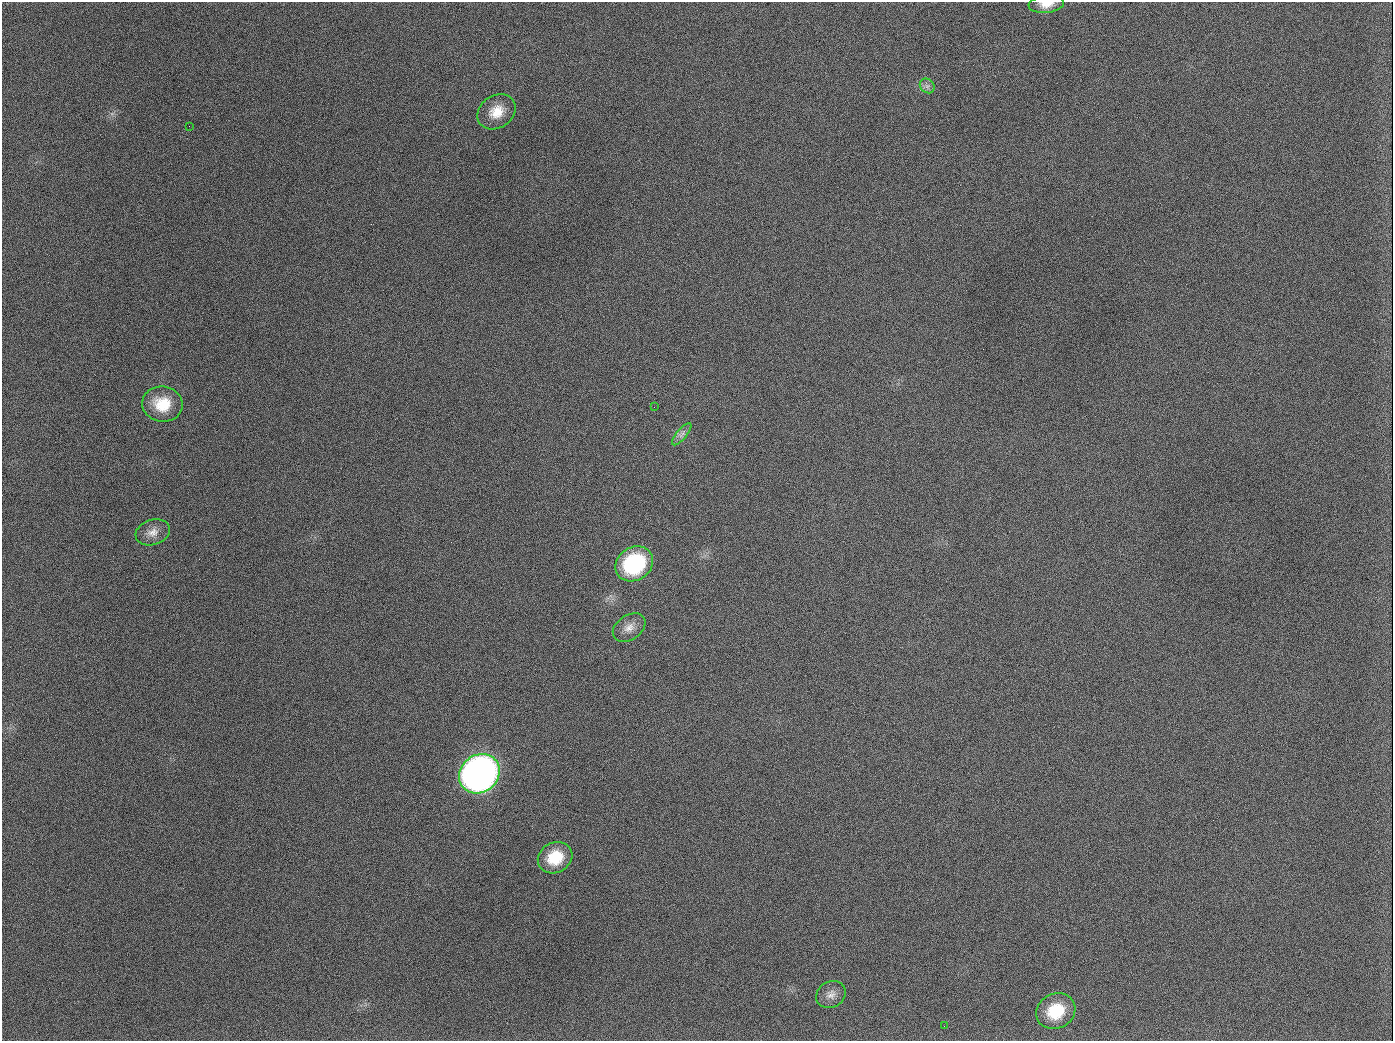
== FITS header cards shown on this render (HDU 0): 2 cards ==
NAXIS1  =                 1391
NAXIS2  =                 1039

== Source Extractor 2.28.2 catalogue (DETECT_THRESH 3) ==
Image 1391 x 1039 px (HDU 0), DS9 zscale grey, 1 PNG px = 1 image px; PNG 1395 x 1043 px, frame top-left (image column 1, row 1039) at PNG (2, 2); each listed source drawn as its Kron ellipse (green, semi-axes under 4 px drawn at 4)
Background 1710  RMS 75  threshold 224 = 3 sigma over >= 5 px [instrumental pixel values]
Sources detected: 15; all 15 listed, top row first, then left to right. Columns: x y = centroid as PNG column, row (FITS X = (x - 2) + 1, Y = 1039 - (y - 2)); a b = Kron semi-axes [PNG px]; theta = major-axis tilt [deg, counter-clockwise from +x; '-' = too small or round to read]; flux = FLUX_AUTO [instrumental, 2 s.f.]
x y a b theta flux
1046 4 18 8 5 5.3e+04
927 86 8 6 -45 1.8e+04
496 112 20 16 35 1.1e+05
189 126 2 2 - 6.3e+03
162 404 20 17 -6 1.6e+05
654 407 3 2 - 3.6e+03
682 434 14 5 50 2.5e+04
153 532 17 12 18 5.1e+04
634 564 20 16 32 5.0e+05
629 628 18 12 34 5.2e+04
479 774 21 18 38 3.7e+06
555 858 18 15 28 1.5e+05
831 994 15 13 30 4.2e+04
1056 1011 20 17 26 2.0e+05
944 1026 2 2 - 4.6e+03
At the frame edge (FLAGS 8, measured only in part): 1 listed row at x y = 1046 4